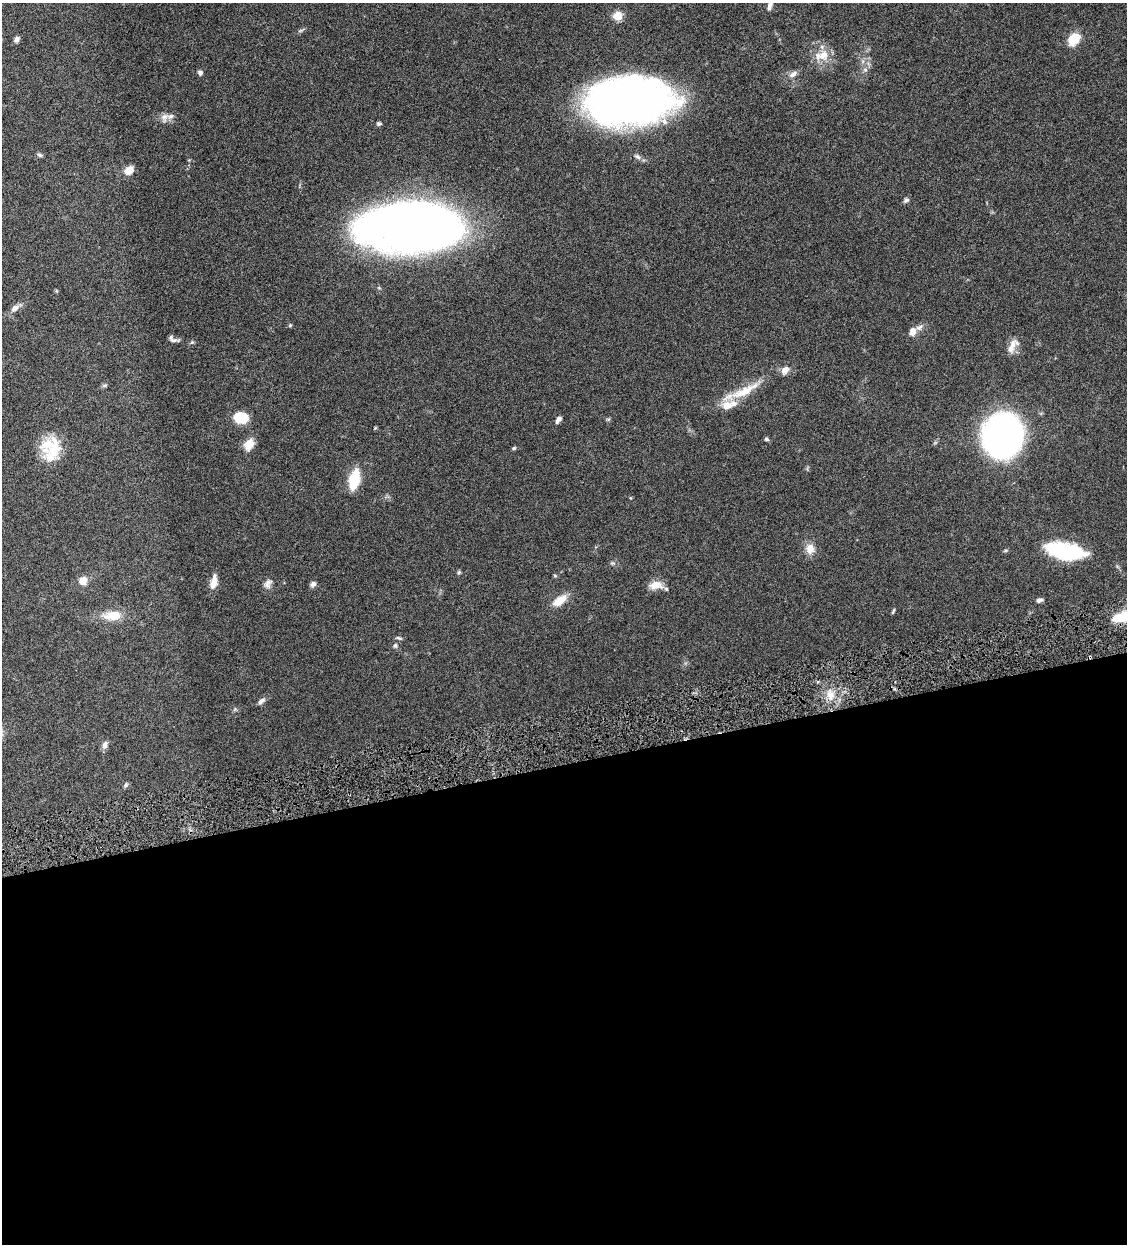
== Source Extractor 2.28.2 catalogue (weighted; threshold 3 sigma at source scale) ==
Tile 15 of 4 x 4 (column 3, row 4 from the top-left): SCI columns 2514-3638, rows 3-1244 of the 4909 x 4973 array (HDU 1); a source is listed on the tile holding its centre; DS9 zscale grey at full resolution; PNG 1129 x 1246 px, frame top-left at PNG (2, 3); no overlay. Shown black and unused: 39% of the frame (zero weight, under 4 of 8 exposures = <1% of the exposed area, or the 3 px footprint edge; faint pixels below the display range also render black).
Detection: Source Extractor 2.28.2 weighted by HDU 2 'WHT'; one run over the whole footprint, this tile lists its part. Background 0.0434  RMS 0.0037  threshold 0.0151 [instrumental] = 3 sigma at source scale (4.09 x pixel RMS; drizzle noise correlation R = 1.36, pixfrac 0.8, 0.05/0.05 arcsec/px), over >= 5 px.
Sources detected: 65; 1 inside a brighter object's white glare — not listed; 6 inside a brighter listed object's ellipse — not listed separately; the other 58 listed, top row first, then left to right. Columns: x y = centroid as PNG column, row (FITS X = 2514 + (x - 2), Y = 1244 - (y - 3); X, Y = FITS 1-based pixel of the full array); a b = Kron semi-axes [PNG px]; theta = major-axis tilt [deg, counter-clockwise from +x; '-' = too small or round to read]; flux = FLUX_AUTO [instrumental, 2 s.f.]
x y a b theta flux
770 6 13 7 73 1.5
618 16 5 5 - 15
300 31 8 3 19 0.59
17 39 7 5 58 1.1
1074 39 14 10 44 7.2
823 55 17 14 63 5.4
865 70 6 6 - 0.84
200 73 6 6 - 0.84
793 74 13 6 36 1.7
626 103 75 41 7 220
164 117 14 9 79 2
379 123 6 5 - 0.65
40 155 7 5 -17 0.67
637 157 10 6 -31 1.1
129 171 10 7 35 4.2
906 200 8 5 37 0.8
414 226 84 39 -2 380
15 308 11 7 39 2
290 325 5 4 - 0.36
912 332 11 8 76 2.1
173 339 13 5 -25 1.1
192 342 5 5 - 0.49
1012 346 23 8 69 3
785 370 13 9 52 2
104 385 8 4 9 0.56
743 392 41 12 27 9.6
241 417 10 8 -11 12
558 419 9 5 56 1.3
375 428 5 4 - 0.31
1003 436 24 22 78 230
766 439 5 5 - 0.66
249 444 12 8 57 5
514 448 6 4 17 0.5
54 449 35 19 -68 11
354 480 13 7 77 20
810 549 11 10 - 3.5
1065 551 31 13 -10 38
612 563 6 5 - 0.61
459 572 5 5 - 0.53
555 576 6 4 -2 0.38
83 581 8 7 - 3.8
214 582 16 7 78 3.7
268 584 13 9 60 1.7
313 584 8 6 34 1.1
655 585 17 10 6 4
560 600 21 10 35 4.5
1039 600 7 5 23 1.1
893 611 9 3 65 0.43
113 615 19 10 3 7.1
1119 618 14 8 22 7.7
399 638 8 3 -20 0.55
395 645 7 5 87 0.71
1090 657 4 2 - 0.3
830 695 13 9 -76 3.7
261 701 11 6 35 1.2
235 709 6 4 71 0.48
105 745 10 7 70 1.4
126 785 7 5 69 0.59
Overlapping masked pixels (flux is a lower limit): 1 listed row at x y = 1090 657